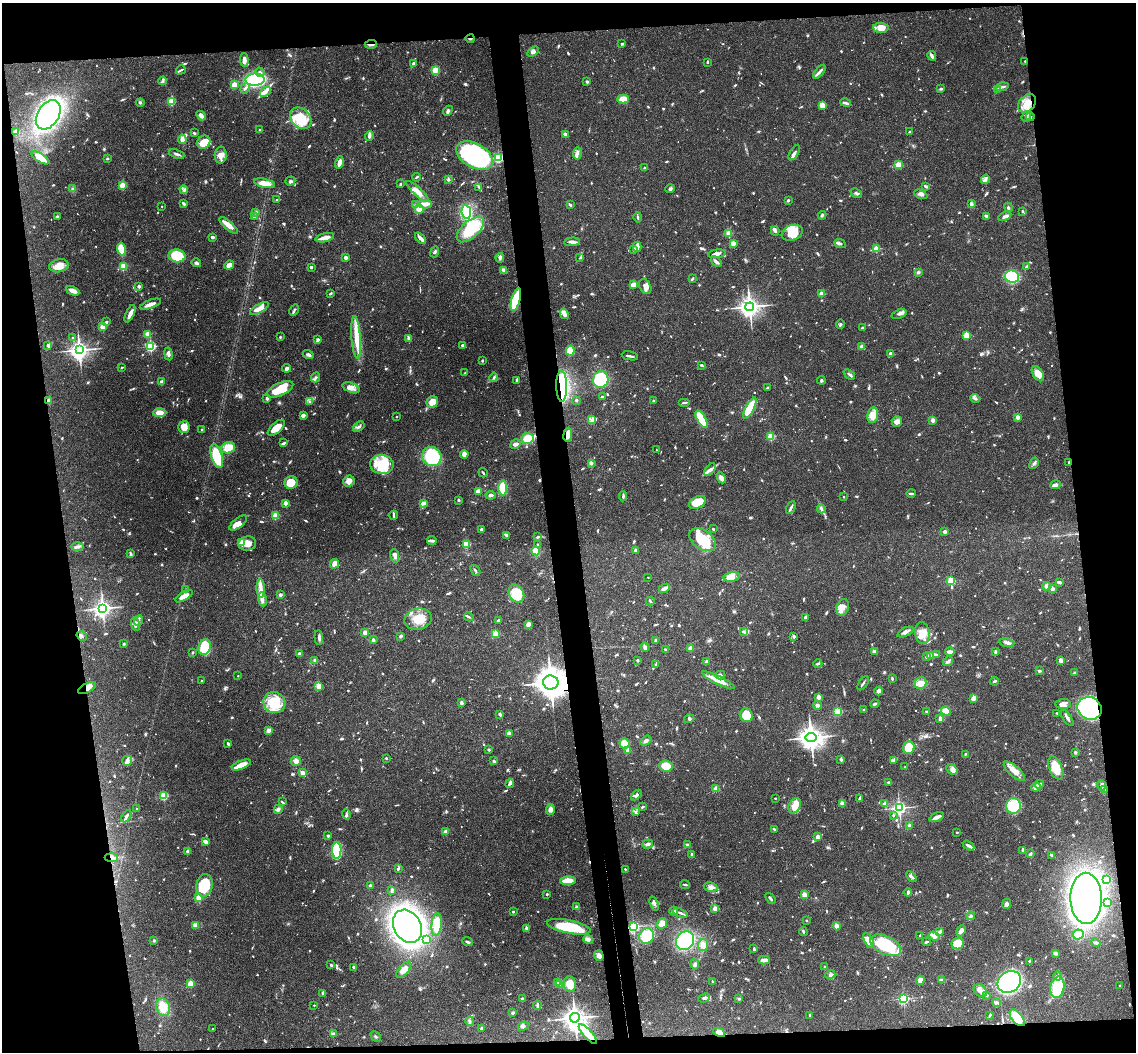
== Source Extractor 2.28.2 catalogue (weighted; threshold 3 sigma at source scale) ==
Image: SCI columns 58-4591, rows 243-4440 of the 4648 x 4580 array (HDU 1 of 3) = the unmasked area's bounding box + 8 px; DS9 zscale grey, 4 x 4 block average (1 PNG px = mean of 4 x 4 image px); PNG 1138 x 1054 px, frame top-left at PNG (2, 3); each listed source drawn as its Kron ellipse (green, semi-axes under 4 px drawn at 4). Shown black and unused: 17% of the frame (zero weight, under 3 of 4 exposures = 6% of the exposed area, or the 3 px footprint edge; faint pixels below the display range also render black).
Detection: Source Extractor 2.28.2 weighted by HDU 2 'WHT'. Background 0.0901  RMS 0.0036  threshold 0.0161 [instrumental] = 3 sigma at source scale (4.5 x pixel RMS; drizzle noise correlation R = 1.50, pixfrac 1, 0.05/0.05 arcsec/px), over >= 5 px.
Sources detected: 1402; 18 too faint to see at this stretch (4 x 4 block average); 10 inside a brighter object's white glare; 9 cosmic-ray / hot-pixel residue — neither listed nor drawn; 41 coinciding with a brighter row at this scale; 94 inside a brighter listed object's ellipse — not listed separately; of the other 1230, all 500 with FLUX_AUTO >= 2.71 (the completeness limit of this list) listed and drawn (730 fainter detections not listed), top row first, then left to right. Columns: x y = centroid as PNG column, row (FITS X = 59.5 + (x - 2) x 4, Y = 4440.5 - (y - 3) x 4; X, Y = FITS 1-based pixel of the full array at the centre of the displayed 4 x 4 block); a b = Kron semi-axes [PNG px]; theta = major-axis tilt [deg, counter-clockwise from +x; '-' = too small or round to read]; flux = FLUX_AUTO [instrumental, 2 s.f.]
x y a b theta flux
881 28 8 5 -3 27
470 39 4 2 - 3.1
371 44 6 2 5 11
622 44 3 2 - 3.4
533 52 6 4 33 6.4
932 56 5 2 - 7.7
244 60 7 3 -85 13
1025 61 2 2 - 5.1
707 62 3 2 - 2.7
413 63 3 2 - 5.6
181 70 5 2 - 3.3
435 70 4 3 - 15
260 72 5 3 - 5.3
819 72 8 2 51 6.7
255 80 9 6 3 330
163 81 4 2 - 4.1
587 82 2 2 - 15
234 85 3 3 - 28
1002 87 6 2 15 5.1
245 88 5 2 - 4.8
941 89 3 2 - 3.1
998 90 3 2 - 9
265 92 6 4 37 13
623 99 6 3 2 35
171 102 2 2 - 120
140 103 4 3 - 3.5
845 103 5 2 - 4.5
1027 103 10 7 44 33
822 105 4 3 - 29
448 111 5 3 - 4.7
48 115 16 10 58 510
201 116 5 3 - 13
1026 116 5 2 - 3.2
1030 117 4 3 - 3.8
301 118 12 9 -47 96
260 130 2 2 - 4.6
16 132 2 2 - 52
910 132 3 2 - 5.9
194 133 2 2 - 4.2
565 134 2 2 - 6.3
369 136 5 3 - 6.5
182 139 5 3 - 15
204 142 7 6 - 47
577 153 6 3 87 5.6
794 153 8 3 58 7.2
177 154 8 2 -20 6.2
221 155 8 6 87 13
474 156 20 12 -29 350
499 157 2 2 - 230
40 158 10 3 -32 38
107 159 2 2 - 3.2
339 162 6 3 77 14
898 165 3 3 - 27
644 167 2 2 - 3.3
416 177 4 2 - 2.8
985 179 5 3 - 5
448 180 4 3 - 2.9
290 181 5 4 - 5.5
264 183 11 4 -12 26
400 184 3 2 - 3.2
122 185 2 2 - 70
925 186 4 2 - 4.6
479 187 4 2 - 3.5
73 189 3 3 - 3.1
670 189 5 3 - 4.1
184 190 4 2 - 3.8
417 191 14 4 -43 19
856 193 6 2 -25 3.9
921 194 7 4 -23 6.6
277 200 3 2 - 3
788 200 3 2 - 4.2
184 203 4 2 - 4.7
425 204 7 4 2 11
972 204 4 3 - 4.3
416 205 3 2 - 3
570 205 3 2 - 4.4
162 206 2 2 - 3.1
1008 207 5 3 - 4.1
419 209 4 4 - 21
1022 211 2 2 - 2.8
466 212 7 4 -81 140
256 213 3 3 - 5.2
822 215 4 2 - 3.1
57 216 3 2 - 3.3
254 216 4 3 - 2.9
987 216 4 2 - 6.8
1005 216 7 2 28 6.5
638 217 5 2 - 3.6
229 225 11 4 -42 22
470 230 16 8 42 110
775 231 4 3 - 5.4
729 233 2 2 - 110
792 233 11 7 21 44
212 237 2 2 - 7.5
325 238 9 2 14 26
420 238 6 3 -48 13
572 242 8 3 4 8
733 243 3 3 - 16
840 244 6 3 -24 5.2
637 247 5 4 - 6.8
121 249 6 3 -72 60
633 249 3 2 - 5.3
876 249 2 2 - 84
435 252 6 3 67 4.7
717 254 9 3 9 12
177 256 8 6 -10 80
346 257 2 2 - 25
500 258 5 2 - 6.6
580 258 3 2 - 3.1
716 262 6 3 -43 7.4
196 263 5 2 - 5.3
229 265 5 3 - 16
59 266 10 6 12 22
123 266 2 2 - 150
311 267 3 3 - 4.1
1027 267 3 3 - 4
504 270 4 3 - 8.3
918 272 3 3 - 3.5
1012 277 7 6 - 120
692 279 4 2 - 4.5
633 285 4 3 - 19
139 286 2 2 - 21
645 286 8 5 -63 12
73 291 7 3 -24 18
330 293 3 2 - 4.8
821 294 2 2 - 47
516 300 12 4 74 120
150 304 11 3 20 15
750 307 4 4 - 1400
259 309 10 4 30 29
294 310 6 2 61 3.4
130 314 9 3 65 15
564 314 5 3 - 16
899 314 8 3 19 6.7
106 322 2 2 - 6.9
840 324 5 2 - 3.1
103 327 2 2 - 87
862 328 2 2 - 8.4
147 334 2 2 - 64
966 335 2 2 - 89
280 337 2 2 - 9.3
356 337 21 4 -86 39
73 338 2 2 - 9.3
409 338 2 2 - 29
318 340 2 2 - 20
48 345 3 2 - 6.8
462 345 4 3 - 4.1
151 346 2 2 - 250
862 347 4 2 - 7.8
79 350 4 3 - 920
570 351 5 3 - 54
890 353 2 2 - 17
168 354 6 3 -78 6.8
308 355 5 3 - 6.3
630 356 8 2 -11 4.6
482 361 2 2 - 3.4
702 365 4 2 - 4.2
122 367 2 2 - 3.1
286 368 4 3 - 4.8
465 373 2 2 - 3.1
849 374 6 2 -40 4.8
1038 374 8 5 -57 21
316 377 5 3 - 3.8
494 377 4 2 - 3.4
601 379 8 7 - 130
517 380 3 2 - 6.5
821 380 4 3 - 3.1
161 381 3 2 - 6.3
562 386 15 5 -90 180
768 387 3 2 - 3.1
351 388 9 4 -21 14
280 389 14 6 24 55
602 396 4 2 - 2.9
267 398 2 2 - 18
975 398 5 2 - 3.3
576 400 2 2 - 5.1
48 401 3 2 - 8.7
653 401 2 2 - 7.9
309 402 3 2 - 2.8
432 402 6 5 - 30
684 402 6 2 0 4
750 408 12 4 61 89
160 413 7 4 2 18
303 415 4 3 - 6.9
873 415 8 5 80 28
396 417 2 2 - 3.6
1017 417 2 2 - 35
701 419 10 3 -59 95
592 420 4 2 - 4.6
933 420 2 2 - 36
897 422 5 5 - 10
184 427 6 5 - 22
359 427 6 3 35 6.3
276 428 10 5 43 33
202 430 2 2 - 8
568 435 7 3 82 20
771 436 2 2 - 150
527 438 6 5 - 36
284 443 4 2 - 6.1
515 444 5 3 - 8.9
228 448 7 5 19 43
656 450 2 2 - 3
464 454 4 4 - 14
217 456 12 5 -72 100
432 457 10 9 - 130
591 463 4 3 - 5.4
1034 463 6 3 60 4.8
1069 463 2 2 - 5
382 464 12 9 -6 80
710 470 7 3 51 8.3
483 473 5 2 - 2.9
721 478 6 4 -65 8.1
349 481 5 5 - 13
291 483 7 6 - 33
1056 485 5 3 - 8.6
503 488 7 4 -89 51
478 491 3 3 - 18
911 493 5 2 - 4.4
490 495 5 3 - 5.6
623 496 5 2 - 3.8
844 497 2 2 - 5.3
459 500 2 2 - 14
698 502 9 5 27 47
285 503 2 2 - 41
423 503 4 2 - 11
791 508 7 2 63 6
821 509 4 3 - 4.3
393 515 4 2 - 3.1
275 516 2 2 - 110
238 523 11 4 39 26
481 529 2 2 - 3.9
713 529 2 2 - 5.8
945 532 3 3 - 6.5
506 535 4 3 - 3.3
537 537 3 2 - 3.1
432 540 5 3 - 5
702 540 15 9 -34 91
242 543 2 2 - 76
247 543 9 7 11 19
466 544 2 2 - 180
537 544 2 2 - 4.8
77 547 6 4 1 7
635 550 3 2 - 4.2
536 551 4 3 - 52
130 554 4 2 - 3.9
395 556 7 4 -78 8.8
334 564 5 3 - 15
475 570 6 2 -50 4.1
648 577 2 2 - 2.7
731 577 8 4 11 22
951 581 2 2 - 150
1060 582 3 2 - 5.5
1047 586 4 4 - 9
261 588 9 3 -87 13
664 588 6 3 25 13
1052 589 2 2 - 28
185 590 3 3 - 3.9
516 594 9 7 -61 76
280 595 2 2 - 11
184 596 10 4 30 19
262 599 7 4 -79 8.8
650 601 4 2 - 3.4
843 607 8 6 72 14
103 608 3 3 - 710
469 617 5 2 - 3.2
806 618 4 2 - 7.6
418 619 14 10 14 39
498 620 4 2 - 6.2
139 621 5 3 - 4.7
135 624 7 3 -78 6.8
528 624 3 3 - 13
743 632 4 3 - 3.6
905 632 9 3 24 7.7
365 633 2 2 - 48
922 633 11 7 -81 29
495 634 2 2 - 110
82 636 5 2 - 3.2
401 636 2 2 - 7.9
794 636 2 2 - 19
319 638 7 3 -85 5.6
373 640 2 2 - 22
655 640 3 2 - 2.9
1007 643 7 3 -10 7.5
124 644 3 2 - 2.7
205 647 8 6 76 64
645 647 5 2 - 7.1
690 648 2 2 - 57
666 650 4 3 - 3.1
874 651 3 2 - 7.4
193 652 3 2 - 2.8
950 652 5 3 - 8.1
995 652 3 2 - 3.3
300 654 3 2 - 7.4
931 655 4 3 - 5.4
937 655 4 3 - 3.7
926 657 4 3 - 3
315 660 3 3 - 4.1
637 660 3 2 - 3.4
1061 660 4 3 - 8.8
948 661 5 2 - 8
706 662 4 2 - 6.3
818 664 4 3 - 3.6
655 665 4 2 - 2.8
1039 671 3 3 - 3.7
1074 673 3 2 - 3.3
720 675 5 3 - 8.2
238 676 2 2 - 3.2
892 679 3 2 - 3.1
718 680 18 4 -26 25
201 681 2 2 - 3.5
995 681 4 2 - 3.8
551 682 8 7 - 3100
863 683 8 2 56 4.1
921 683 6 5 - 17
318 686 2 2 - 77
87 688 10 4 27 16
878 691 4 3 - 6.3
818 697 2 2 - 43
974 698 3 2 - 19
274 702 11 10 - 80
461 703 2 2 - 26
875 704 4 2 - 4.3
1063 704 7 5 4 13
818 705 4 3 - 6.3
1090 708 12 11 - 400
863 710 4 2 - 3.3
837 711 2 2 - 180
946 711 5 3 - 31
927 712 4 2 - 3.6
1057 713 3 2 - 2.7
500 714 4 2 - 3.8
746 715 7 6 - 40
1067 718 9 2 -57 6.3
689 719 5 2 - 3.1
940 719 4 2 - 12
268 731 2 2 - 45
509 733 4 3 - 10
811 738 5 4 - 1900
646 741 6 3 35 7.2
624 743 5 5 - 31
228 744 3 2 - 4.8
909 748 6 5 - 50
489 750 2 2 - 4.8
628 750 2 2 - 32
1075 752 3 3 - 2.8
965 754 2 2 - 2.8
386 758 2 2 - 6.4
841 760 2 2 - 17
127 761 5 5 - 6.9
296 761 5 4 - 8.6
494 761 3 2 - 2.9
893 761 4 2 - 3.5
241 765 10 3 22 30
666 766 7 6 - 32
905 767 2 2 - 2.9
1056 768 12 6 -67 44
952 770 6 4 -29 11
1014 771 13 5 -41 19
303 773 4 3 - 12
888 782 3 2 - 3.9
510 784 4 2 - 5.8
1039 784 4 3 - 8
1101 785 5 3 - 5.6
1036 787 5 3 - 5.1
716 789 2 2 - 62
1104 789 2 2 - 74
636 795 6 3 42 5.3
164 796 2 2 - 170
775 798 2 2 - 5.3
860 799 3 2 - 6.2
282 802 4 2 - 2.8
842 803 3 2 - 11
885 804 2 2 - 46
795 806 8 5 63 21
1014 806 8 7 - 100
643 807 4 2 - 2.9
899 808 3 3 - 490
137 809 2 2 - 7
278 809 5 3 - 6.6
550 809 5 4 - 10
635 811 3 2 - 2.7
346 814 5 2 - 3.8
893 815 3 2 - 2.7
126 816 7 2 59 8.3
937 817 7 3 25 11
909 826 2 2 - 9.8
774 829 2 2 - 3.3
446 831 4 4 - 5.9
957 832 2 2 - 5.4
328 836 3 2 - 4.3
818 837 4 3 - 13
205 841 4 3 - 8.6
648 844 5 3 - 6.3
687 845 3 3 - 3
968 846 6 3 -32 7.4
337 850 8 4 89 110
1022 850 4 2 - 3.4
188 851 2 2 - 29
692 854 4 2 - 2.9
1030 854 4 2 - 3.5
1052 855 3 2 - 5.3
111 858 7 3 -5 8.6
398 869 4 2 - 3.4
625 869 2 2 - 4.7
911 876 6 2 -44 7.8
1107 879 4 2 - 2.9
568 881 8 3 3 38
205 885 11 8 81 84
370 885 2 2 - 19
685 885 5 2 - 2.8
711 887 7 4 -10 11
392 890 4 3 - 5.2
908 892 4 2 - 4.3
547 894 2 2 - 9.9
804 895 4 3 - 8.1
199 898 2 2 - 82
1086 898 25 15 -89 840
770 899 6 2 -53 3.9
1108 903 2 2 - 9.1
654 904 7 3 -69 6.2
1006 904 5 3 - 5.2
576 907 4 2 - 3.2
715 908 2 2 - 49
674 911 4 3 - 6.6
513 912 2 2 - 8.1
680 913 7 2 -23 6.3
971 916 4 3 - 5.2
806 920 2 2 - 4.6
662 924 6 4 50 27
196 925 2 2 - 41
437 925 11 5 84 45
407 926 17 13 -61 810
837 926 4 3 - 13
569 927 22 6 -11 120
633 927 2 2 - 360
526 928 2 2 - 6.5
803 931 4 2 - 3.5
961 931 6 3 66 9.8
940 932 4 3 - 5.1
1078 934 5 5 - 78
920 935 2 2 - 2.8
647 936 8 7 - 68
934 936 5 4 - 12
588 939 4 3 - 7.2
426 940 3 3 - 13
869 940 8 4 -62 17
154 941 3 3 - 2.8
685 941 10 8 53 200
467 942 5 2 - 4.9
926 942 4 2 - 4.3
1096 943 5 2 - 4.6
958 944 6 5 - 43
703 945 6 5 - 14
886 945 16 9 -25 180
754 949 4 2 - 4.4
1055 953 3 2 - 7.9
599 955 5 4 - 8.5
764 960 6 2 2 13
1029 961 2 2 - 3.7
695 964 5 3 - 5.3
331 965 3 2 - 3.1
354 967 3 2 - 6.3
824 967 2 2 - 2.8
404 970 10 5 50 18
830 975 5 3 - 5.8
1058 976 4 4 - 6.6
920 980 4 3 - 14
941 980 3 3 - 5.8
712 981 3 2 - 2.9
1009 982 12 10 33 540
558 983 2 2 - 53
190 984 2 2 - 100
560 984 2 2 - 63
570 984 8 6 -81 34
1120 986 2 2 - 3
1057 987 11 7 79 110
980 990 7 6 - 12
323 993 4 2 - 7.2
987 995 2 2 - 3.2
704 998 6 3 23 5.8
522 999 2 2 - 20
739 999 3 2 - 3.4
903 999 2 2 - 330
996 1002 4 3 - 3.8
314 1005 2 2 - 3.8
537 1005 4 2 - 5.7
163 1007 9 6 -72 34
513 1013 4 3 - 4.4
810 1015 3 2 - 3.1
990 1015 4 2 - 2.8
575 1018 5 4 - 1300
1017 1018 10 5 -50 46
470 1021 5 3 - 5.5
523 1026 6 3 26 7.3
213 1028 2 2 - 2.9
482 1028 3 2 - 7.6
719 1032 6 4 -27 13
333 1034 3 2 - 2.9
588 1034 12 4 -47 31
376 1036 6 2 -44 3
Overlapping masked pixels (flux is a lower limit): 16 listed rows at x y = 470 39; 371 44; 1027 103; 499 157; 516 300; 562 386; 48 401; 568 435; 1069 463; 551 682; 87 688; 1090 708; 1104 789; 111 858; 719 1032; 588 1034
Diffuse or blended objects may show on this block-average render without a row.